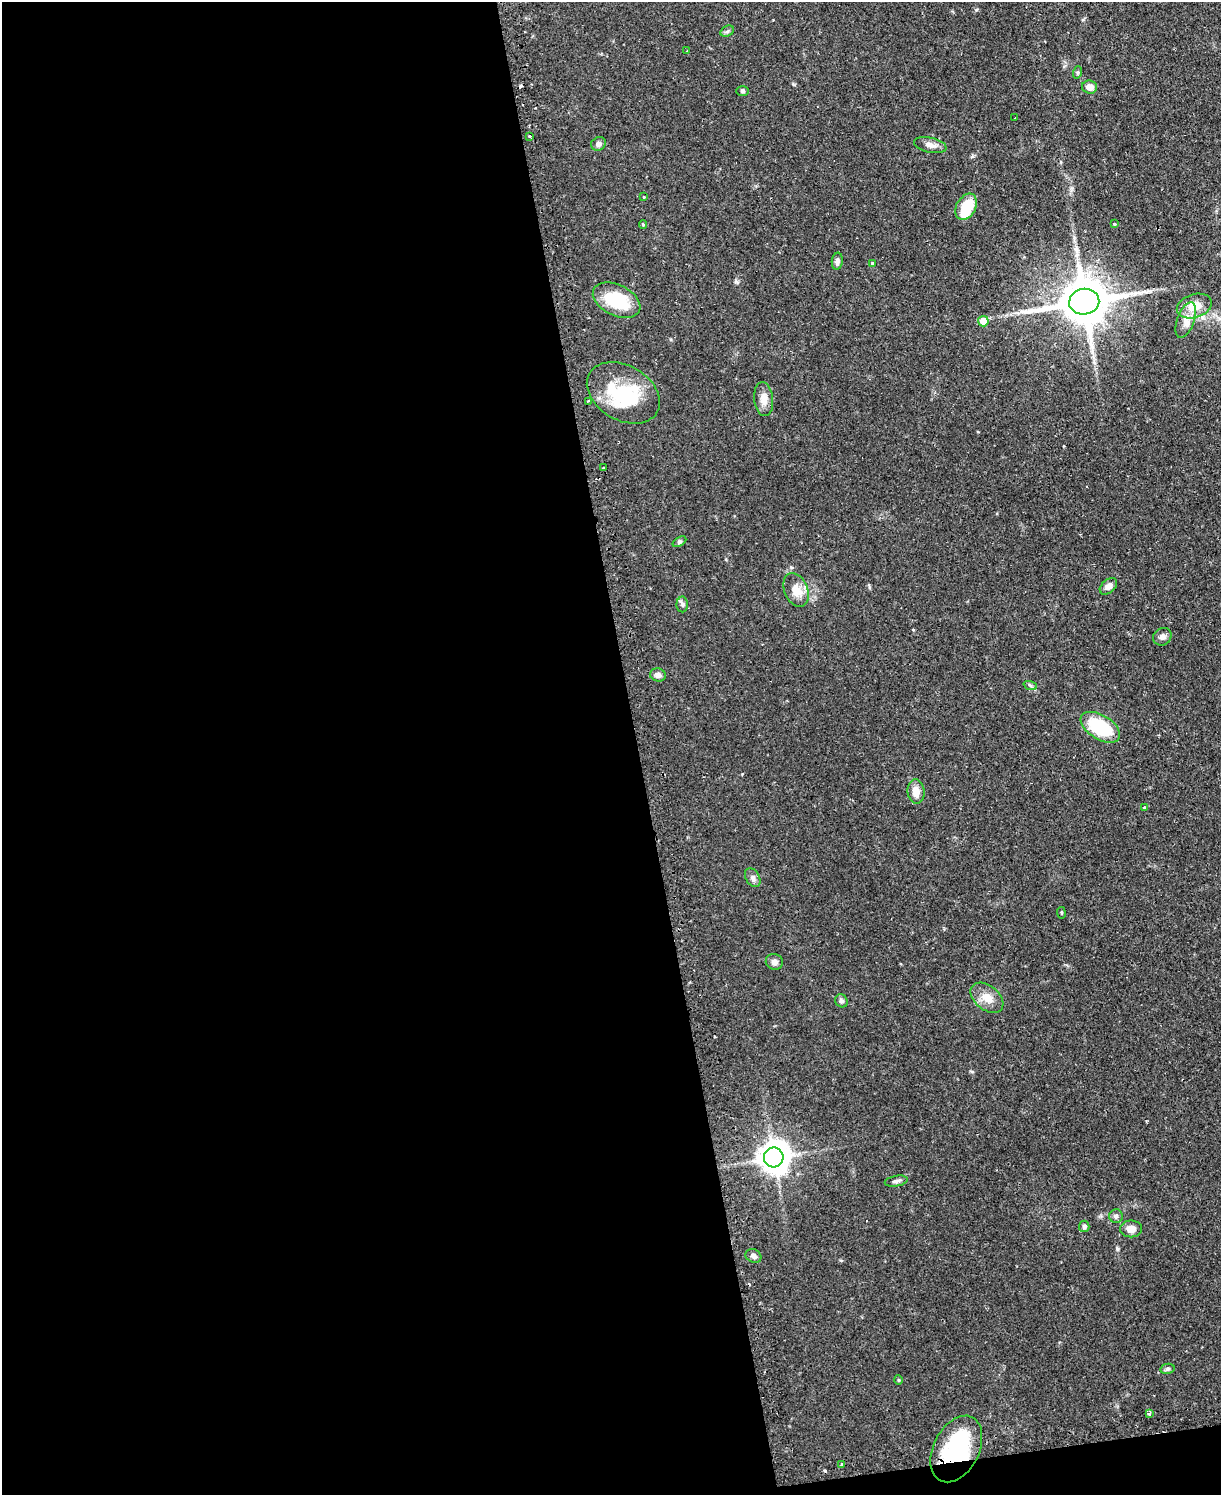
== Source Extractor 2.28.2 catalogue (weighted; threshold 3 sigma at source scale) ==
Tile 9 of 4 x 3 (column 1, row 3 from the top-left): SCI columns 32-1250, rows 160-1652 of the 4939 x 4911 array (HDU 1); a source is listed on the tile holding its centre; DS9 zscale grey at full resolution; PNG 1223 x 1497 px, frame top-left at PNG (2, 2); each listed source drawn as its Kron ellipse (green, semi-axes under 4 px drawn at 4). Shown black and unused: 53% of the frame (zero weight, under 2 of 3 exposures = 4% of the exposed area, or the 3 px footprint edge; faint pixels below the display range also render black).
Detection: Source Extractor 2.28.2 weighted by HDU 2 'WHT'; one run over the whole footprint, this tile lists its part. Background 0.0624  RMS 0.0051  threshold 0.023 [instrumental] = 3 sigma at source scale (4.5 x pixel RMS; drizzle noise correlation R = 1.50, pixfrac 1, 0.05/0.05 arcsec/px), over >= 5 px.
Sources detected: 61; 3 inside a brighter object's white glare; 7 cosmic-ray / hot-pixel residue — neither listed nor drawn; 1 inside a brighter listed object's ellipse — not listed separately; the other 50 listed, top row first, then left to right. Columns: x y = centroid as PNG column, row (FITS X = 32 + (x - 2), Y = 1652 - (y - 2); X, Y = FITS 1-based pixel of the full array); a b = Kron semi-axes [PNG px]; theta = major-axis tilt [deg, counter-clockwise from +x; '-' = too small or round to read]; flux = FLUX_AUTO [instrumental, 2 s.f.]
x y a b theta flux
727 31 7 5 31 0.99
687 51 2 2 - 0.36
1078 72 6 4 71 0.71
1090 87 7 6 - 4
743 91 6 5 - 0.98
1015 118 3 2 - 0.44
529 136 3 2 - 1
598 144 8 6 32 1.8
930 145 16 7 -12 3
644 197 3 3 - 1.3
966 207 14 9 60 16
1114 224 4 3 - 0.65
643 225 4 4 - 0.6
837 261 8 5 83 2
873 263 3 3 - 3
617 300 25 15 -26 25
1084 302 15 13 10 2300
1194 306 18 11 17 9.4
1186 320 19 8 71 4.9
983 321 5 5 - 6.6
623 393 39 27 -31 25
764 399 17 9 -84 4.8
588 401 3 2 - 0.93
603 468 3 3 - 1
679 542 7 4 31 0.84
1108 586 10 6 42 2.6
796 590 18 11 -68 6.5
682 604 8 6 89 1.2
1162 637 9 8 - 1.9
658 675 8 6 -13 2.4
1030 685 7 4 -20 0.94
1100 727 22 12 -31 29
916 791 12 8 -84 5.2
1144 808 3 3 - 0.97
753 878 10 6 -59 2
1061 913 6 3 -82 0.56
774 962 8 8 - 2.1
987 998 19 12 -39 6.6
841 1001 7 6 - 1.3
774 1157 10 9 - 730
896 1181 12 5 10 1.7
1116 1216 7 7 - 1.3
1084 1226 6 5 - 1.4
1131 1229 11 8 1 3.9
753 1256 8 6 -27 1.9
1167 1369 7 5 11 0.9
898 1380 4 4 - 0.57
1149 1413 3 3 - 1.5
956 1449 35 23 63 51
842 1464 4 3 - 0.73
Overlapping masked pixels (flux is a lower limit): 1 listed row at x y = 956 1449
Unlisted compact peaks at least as high as the median listed source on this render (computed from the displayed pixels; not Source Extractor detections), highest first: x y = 1117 1249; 737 282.